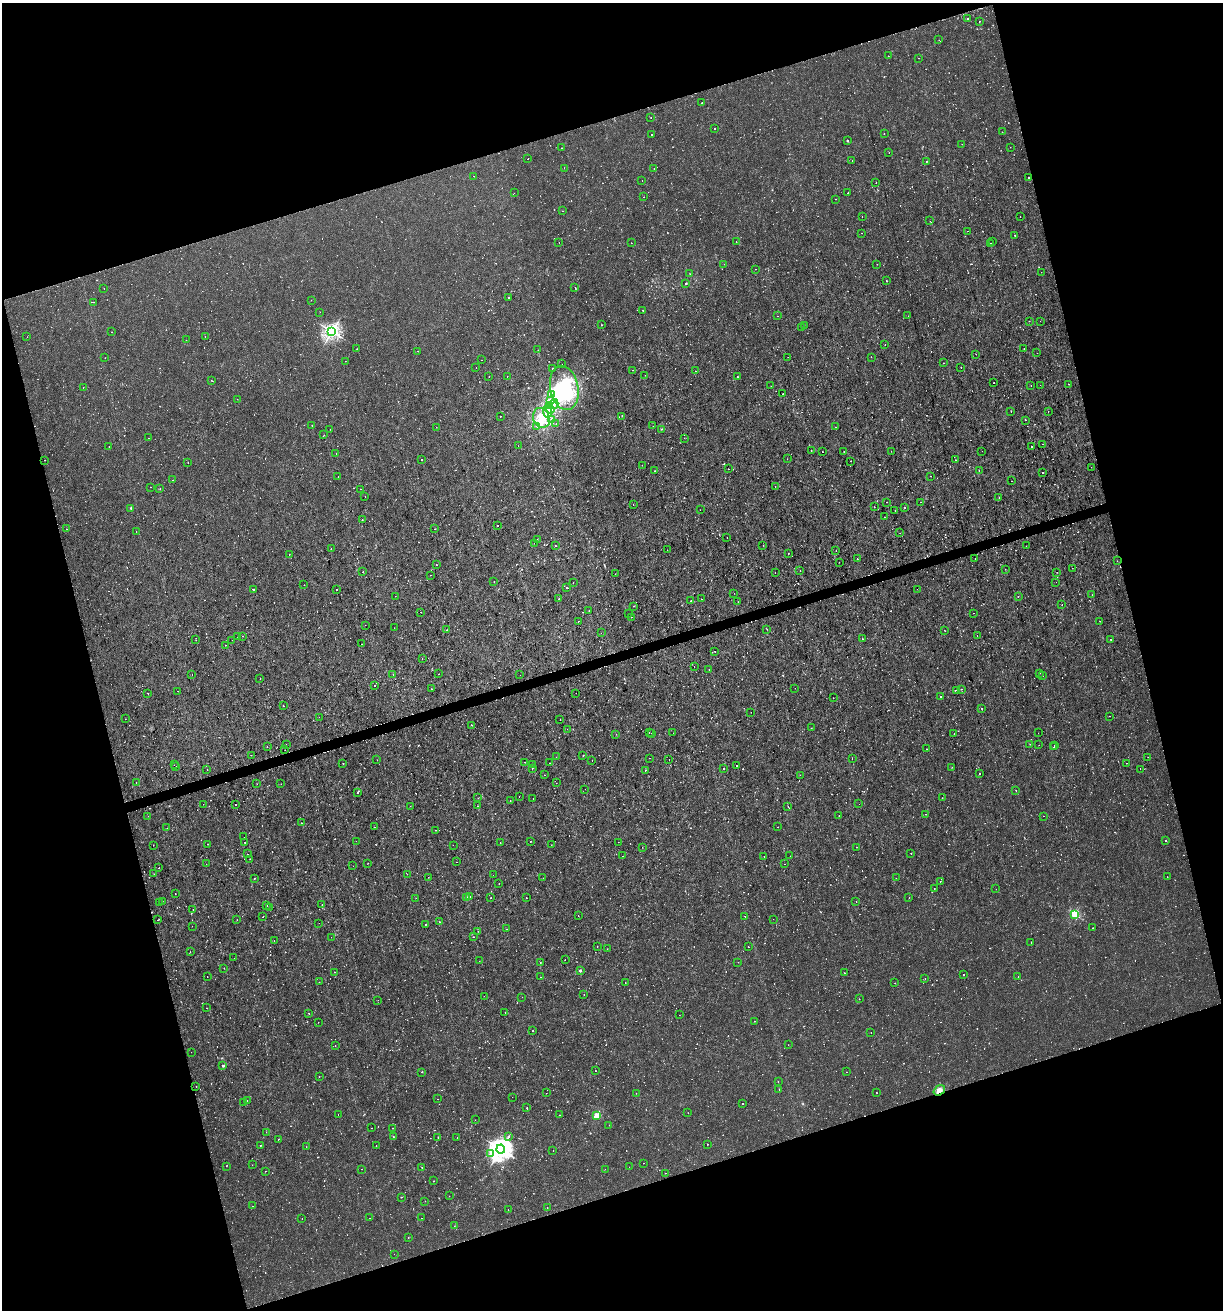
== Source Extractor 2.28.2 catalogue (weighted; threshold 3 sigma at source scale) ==
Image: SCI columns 53-4936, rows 2-5233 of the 5039 x 5234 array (HDU 1 of 3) = the unmasked area's bounding box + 8 px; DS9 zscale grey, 4 x 4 block average (1 PNG px = mean of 4 x 4 image px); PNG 1225 x 1312 px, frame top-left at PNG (2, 3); each listed source drawn as its Kron ellipse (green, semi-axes under 4 px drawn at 4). Shown black and unused: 35% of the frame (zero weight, under 2 of 3 exposures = <1% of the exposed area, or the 3 px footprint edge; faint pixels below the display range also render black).
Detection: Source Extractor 2.28.2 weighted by HDU 2 'WHT'. Background 6.39e-04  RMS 0.0011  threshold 0.00512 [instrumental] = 3 sigma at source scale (4.5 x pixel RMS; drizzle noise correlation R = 1.50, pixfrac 1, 0.0396/0.0396 arcsec/px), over >= 5 px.
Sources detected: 1445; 32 too faint to see at this stretch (4 x 4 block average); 3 inside a brighter object's white glare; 62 cosmic-ray / hot-pixel residue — neither listed nor drawn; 26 coinciding with a brighter row at this scale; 18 inside a brighter listed object's ellipse — not listed separately; of the other 1304, all 500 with FLUX_AUTO >= 0.218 (the completeness limit of this list) listed and drawn (804 fainter detections not listed), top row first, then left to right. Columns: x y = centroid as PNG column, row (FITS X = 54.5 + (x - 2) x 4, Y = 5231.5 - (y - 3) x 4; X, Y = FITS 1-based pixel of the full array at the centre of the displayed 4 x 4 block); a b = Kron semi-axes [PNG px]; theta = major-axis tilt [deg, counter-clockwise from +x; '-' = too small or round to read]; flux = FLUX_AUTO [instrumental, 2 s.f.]
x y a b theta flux
968 18 2 2 - 0.84
979 21 2 2 - 0.33
939 40 2 2 - 0.47
888 56 2 2 - 0.4
919 58 2 2 - 0.31
702 103 2 2 - 0.41
651 118 2 2 - 0.3
715 129 2 2 - 0.32
1002 132 2 2 - 0.28
884 133 2 2 - 0.6
652 134 2 2 - 0.52
847 141 2 2 - 1.1
962 144 2 2 - 0.3
1010 147 2 2 - 0.27
561 148 2 2 - 0.3
889 153 2 2 - 0.28
528 159 2 2 - 1.5
852 160 2 2 - 0.57
926 162 2 2 - 0.29
564 168 2 2 - 0.27
654 168 2 2 - 1.1
474 176 2 2 - 0.68
1029 177 2 2 - 1.4
642 181 2 2 - 0.26
876 183 2 2 - 0.36
514 193 2 2 - 0.42
848 193 2 2 - 0.48
644 197 2 2 - 0.44
836 199 2 2 - 0.46
562 211 2 2 - 0.61
862 217 2 2 - 0.49
1020 217 2 2 - 0.45
930 221 2 2 - 0.28
967 231 2 2 - 0.27
862 233 2 2 - 0.69
1015 235 2 2 - 0.65
559 242 2 2 - 0.26
736 242 2 2 - 0.28
992 242 2 2 - 0.38
631 243 2 2 - 0.25
991 244 2 2 - 0.96
724 264 2 2 - 0.23
877 264 2 2 - 0.25
755 269 2 2 - 0.41
1041 272 2 2 - 0.27
690 274 2 2 - 0.22
886 281 2 2 - 0.55
686 283 2 2 - 0.81
575 287 2 2 - 0.62
104 288 2 2 - 0.66
509 297 2 2 - 0.48
311 300 2 2 - 0.29
93 302 2 2 - 0.22
643 310 2 2 - 0.26
320 312 2 2 - 0.36
778 316 2 2 - 0.22
908 316 2 2 - 0.35
1029 321 2 2 - 0.23
1040 321 2 2 - 0.24
602 325 2 2 - 0.35
804 325 2 2 - 0.25
802 328 2 2 - 0.6
332 331 2 2 - 250
111 332 2 2 - 0.23
205 336 2 2 - 0.3
27 337 2 2 - 0.26
186 340 2 2 - 0.25
885 345 2 2 - 0.4
1024 348 2 2 - 1
357 349 2 2 - 0.22
538 350 2 2 - 0.26
417 351 2 2 - 0.42
1037 353 2 2 - 0.39
976 354 2 2 - 0.3
788 357 2 2 - 0.36
871 357 2 2 - 0.61
105 358 2 2 - 0.27
481 360 2 2 - 0.31
345 361 2 2 - 0.35
944 363 2 2 - 0.33
562 364 2 2 - 0.25
961 367 2 2 - 0.26
476 368 2 2 - 0.26
552 368 2 2 - 0.29
633 370 2 2 - 0.4
696 371 2 2 - 0.41
645 375 2 2 - 0.34
507 376 2 2 - 0.41
489 377 2 2 - 0.49
737 377 2 2 - 0.31
212 380 2 2 - 0.24
994 383 2 2 - 0.25
1068 384 2 2 - 0.43
1040 385 2 2 - 0.36
771 386 2 2 - 0.47
1031 386 2 2 - 0.29
83 387 2 2 - 0.37
564 388 22 14 -78 60
551 394 2 2 - 0.59
783 394 2 2 - 0.32
237 399 2 2 - 0.63
550 401 2 2 - 0.58
554 404 5 2 - 1.5
549 405 3 2 - 0.77
550 409 4 2 - 0.79
547 411 6 3 -82 2.3
1011 411 2 2 - 0.9
1048 411 2 2 - 0.26
500 416 2 2 - 0.98
622 416 2 2 - 0.82
541 418 10 8 -71 10
551 419 3 2 - 0.59
1026 420 2 2 - 0.44
556 424 2 2 - 0.44
312 425 2 2 - 0.47
537 426 2 2 - 0.41
653 426 2 2 - 0.79
436 427 2 2 - 0.44
835 427 2 2 - 0.27
330 429 2 2 - 0.7
661 429 2 2 - 0.26
324 435 2 2 - 0.37
148 438 2 2 - 0.41
684 438 2 2 - 0.23
1043 444 2 2 - 0.43
109 446 2 2 - 0.82
518 446 2 2 - 0.46
1031 446 2 2 - 0.43
811 450 2 2 - 1.5
844 451 2 2 - 0.43
891 451 2 2 - 0.22
982 451 2 2 - 0.22
822 452 2 2 - 0.24
336 453 2 2 - 0.48
421 459 2 2 - 0.5
787 459 2 2 - 0.28
44 460 2 2 - 0.53
955 460 2 2 - 0.31
851 461 2 2 - 0.31
188 462 2 2 - 0.62
642 465 2 2 - 0.25
1091 467 2 2 - 1
728 469 2 2 - 0.45
979 470 2 2 - 0.26
655 471 2 2 - 0.41
1042 473 2 2 - 1.7
338 476 2 2 - 0.43
931 476 2 2 - 0.61
173 480 2 2 - 0.52
1012 481 2 2 - 0.49
775 486 2 2 - 0.29
150 487 2 2 - 0.24
160 488 2 2 - 0.25
360 489 2 2 - 0.24
365 496 2 2 - 0.34
999 497 2 2 - 0.23
886 502 2 2 - 0.94
921 502 2 2 - 0.24
633 504 2 2 - 0.34
874 507 2 2 - 0.87
905 507 2 2 - 0.44
131 508 2 2 - 1.4
700 510 2 2 - 0.24
895 510 2 2 - 0.42
884 517 2 2 - 0.4
362 520 2 2 - 0.25
498 526 2 2 - 0.37
66 529 2 2 - 0.34
434 529 2 2 - 0.26
136 531 2 2 - 0.3
900 533 2 2 - 0.29
727 537 2 2 - 0.38
537 539 2 2 - 0.4
534 543 2 2 - 0.26
555 545 2 2 - 0.29
763 545 2 2 - 0.23
1026 546 2 2 - 0.23
331 549 2 2 - 0.36
667 550 2 2 - 0.41
836 550 2 2 - 0.22
788 553 2 2 - 0.22
289 554 2 2 - 0.32
975 558 2 2 - 0.22
857 559 2 2 - 0.29
1117 561 2 2 - 0.44
839 562 2 2 - 0.44
436 565 2 2 - 0.25
1072 568 2 2 - 1.1
1005 569 2 2 - 0.26
800 570 2 2 - 0.22
363 572 2 2 - 0.43
775 572 2 2 - 0.48
1057 572 2 2 - 0.32
615 574 2 2 - 0.36
430 575 2 2 - 0.39
494 582 2 2 - 0.23
573 582 2 2 - 0.52
1056 582 2 2 - 0.39
304 585 2 2 - 0.25
566 588 2 2 - 0.43
253 589 2 2 - 2.3
917 589 2 2 - 0.48
337 590 2 2 - 1
734 593 2 2 - 0.26
1092 595 2 2 - 0.33
395 596 2 2 - 0.38
1018 596 2 2 - 0.5
559 599 2 2 - 0.96
701 599 2 2 - 0.26
691 601 2 2 - 0.41
738 602 2 2 - 0.32
1062 605 2 2 - 0.45
634 606 2 2 - 0.27
589 610 2 2 - 0.26
421 612 2 2 - 0.49
974 613 2 2 - 0.31
629 614 2 2 - 0.26
631 617 2 2 - 0.39
579 621 2 2 - 0.43
1100 621 2 2 - 1.2
365 625 2 2 - 0.31
394 628 2 2 - 0.31
767 629 2 2 - 0.39
446 630 2 2 - 0.56
944 630 2 2 - 0.26
601 633 2 2 - 0.45
977 635 2 2 - 0.38
242 636 2 2 - 0.35
238 637 2 2 - 0.48
862 639 2 2 - 0.47
196 640 2 2 - 0.31
232 640 2 2 - 0.32
1111 640 2 2 - 0.32
361 644 2 2 - 0.66
225 645 2 2 - 0.3
714 651 2 2 - 0.91
422 659 2 2 - 0.65
694 667 2 2 - 0.54
709 669 2 2 - 1.1
1040 673 2 2 - 0.27
439 674 2 2 - 0.25
192 675 2 2 - 0.52
393 675 2 2 - 0.55
520 675 2 2 - 0.37
1043 675 2 2 - 0.5
260 679 2 2 - 0.23
374 686 2 2 - 2.2
795 688 2 2 - 0.28
431 689 2 2 - 0.46
961 689 2 2 - 0.34
956 690 2 2 - 0.23
177 691 2 2 - 0.42
148 693 2 2 - 0.26
576 693 2 2 - 0.34
941 697 2 2 - 1.5
833 698 2 2 - 0.47
283 706 2 2 - 0.7
982 709 2 2 - 0.31
751 712 2 2 - 0.23
1110 716 2 2 - 0.38
319 717 2 2 - 0.39
125 719 2 2 - 0.24
560 720 2 2 - 0.95
472 725 2 2 - 0.37
811 728 2 2 - 0.23
567 729 2 2 - 0.27
649 733 2 2 - 0.67
651 733 2 2 - 0.28
673 733 2 2 - 0.26
1038 733 2 2 - 0.27
616 734 2 2 - 0.24
954 734 2 2 - 0.31
286 744 2 2 - 0.23
1030 744 2 2 - 0.5
1039 745 2 2 - 0.26
1054 745 2 2 - 1.3
267 746 2 2 - 0.7
1053 747 2 2 - 0.55
927 749 2 2 - 0.22
285 750 2 2 - 0.89
251 755 2 2 - 0.27
583 755 2 2 - 0.27
556 757 2 2 - 0.38
1148 757 2 2 - 0.24
650 758 2 2 - 0.26
669 759 2 2 - 0.69
852 759 2 2 - 0.23
377 760 2 2 - 0.24
592 760 2 2 - 0.47
525 762 2 2 - 0.54
343 763 2 2 - 0.23
550 763 2 2 - 0.27
1126 763 2 2 - 0.25
533 764 2 2 - 0.35
174 765 2 2 - 0.35
736 766 2 2 - 0.94
176 767 2 2 - 0.31
952 767 2 2 - 0.41
532 768 2 2 - 0.56
723 768 2 2 - 0.38
207 769 2 2 - 0.51
1140 769 2 2 - 0.45
645 770 2 2 - 0.59
980 773 2 2 - 0.33
544 775 2 2 - 0.38
800 775 2 2 - 0.29
136 783 2 2 - 1.1
556 783 2 2 - 0.51
257 784 2 2 - 0.39
281 784 2 2 - 0.35
585 789 2 2 - 0.61
1016 790 2 2 - 0.67
358 792 2 2 - 0.47
519 796 2 2 - 0.69
478 798 2 2 - 0.29
942 798 2 2 - 0.26
533 799 2 2 - 0.63
510 801 2 2 - 0.23
203 804 2 2 - 0.31
236 804 2 2 - 1
859 804 2 2 - 0.39
410 806 2 2 - 0.25
477 806 2 2 - 1.4
788 807 2 2 - 0.46
926 814 2 2 - 0.7
148 816 2 2 - 0.27
839 816 2 2 - 0.66
1043 816 2 2 - 0.25
301 823 2 2 - 0.28
375 827 2 2 - 0.24
778 827 2 2 - 0.32
167 828 2 2 - 0.28
435 830 2 2 - 0.25
244 837 2 2 - 0.49
356 841 2 2 - 0.23
530 841 2 2 - 0.45
1165 841 2 2 - 0.48
245 842 2 2 - 0.73
618 842 2 2 - 0.23
500 843 2 2 - 0.32
207 844 2 2 - 0.24
153 845 2 2 - 0.24
453 845 2 2 - 0.62
551 845 2 2 - 0.33
642 847 2 2 - 0.54
856 847 2 2 - 0.26
911 853 2 2 - 0.41
247 854 2 2 - 0.48
622 856 2 2 - 0.25
764 856 2 2 - 0.38
790 856 2 2 - 0.23
250 859 2 2 - 0.66
457 862 2 2 - 0.59
368 863 2 2 - 0.25
206 864 2 2 - 0.33
784 864 2 2 - 0.46
353 866 2 2 - 0.43
159 868 2 2 - 0.66
154 874 2 2 - 0.27
407 874 2 2 - 0.43
493 875 2 2 - 0.29
428 877 2 2 - 0.47
1167 877 2 2 - 0.3
543 878 2 2 - 0.24
896 878 2 2 - 0.27
254 879 2 2 - 0.33
940 881 2 2 - 0.3
499 884 2 2 - 0.83
934 888 2 2 - 0.33
996 889 2 2 - 0.24
175 893 2 2 - 0.26
467 897 3 2 - 0.31
469 897 2 2 - 0.25
416 898 2 2 - 0.26
491 898 2 2 - 0.39
526 898 2 2 - 0.89
909 898 2 2 - 0.35
159 902 2 2 - 0.25
162 902 2 2 - 0.26
856 902 2 2 - 0.23
322 905 2 2 - 0.33
267 906 2 2 - 0.64
269 907 2 2 - 0.44
193 909 2 2 - 0.26
1075 914 2 2 - 68
578 916 2 2 - 0.23
745 916 2 2 - 0.22
263 917 2 2 - 0.88
773 919 2 2 - 0.42
158 920 2 2 - 0.71
237 920 2 2 - 0.35
439 922 2 2 - 0.28
319 923 2 2 - 0.49
425 924 2 2 - 0.23
192 926 2 2 - 0.22
1093 928 2 2 - 0.62
506 929 2 2 - 0.22
478 931 2 2 - 0.31
331 937 2 2 - 0.34
473 937 2 2 - 0.41
274 940 2 2 - 0.27
1031 942 2 2 - 0.33
597 946 2 2 - 0.59
748 947 2 2 - 0.79
607 949 2 2 - 0.22
190 952 2 2 - 0.26
234 958 2 2 - 0.37
565 960 2 2 - 0.23
479 961 2 2 - 0.33
738 962 2 2 - 0.61
540 963 2 2 - 0.32
224 968 2 2 - 0.76
580 971 2 2 - 3.1
334 972 2 2 - 0.58
844 973 2 2 - 0.8
963 975 2 2 - 0.39
207 977 2 2 - 0.23
540 977 2 2 - 0.22
1018 977 2 2 - 0.46
925 978 2 2 - 0.34
319 982 2 2 - 0.28
625 983 2 2 - 0.34
895 983 2 2 - 0.22
584 995 2 2 - 0.52
484 996 2 2 - 0.34
522 997 2 2 - 0.35
859 999 2 2 - 0.3
378 1000 2 2 - 0.49
207 1008 2 2 - 0.53
505 1012 2 2 - 0.85
309 1013 2 2 - 0.42
679 1015 2 2 - 0.23
755 1021 2 2 - 0.41
318 1022 2 2 - 0.53
533 1031 2 2 - 0.34
871 1033 2 2 - 0.63
788 1045 2 2 - 0.27
335 1046 2 2 - 0.36
191 1052 2 2 - 0.31
223 1066 2 2 - 2.5
595 1071 2 2 - 0.22
422 1072 2 2 - 0.22
847 1072 2 2 - 0.62
319 1077 2 2 - 0.26
778 1081 2 2 - 0.26
196 1086 2 2 - 0.5
779 1089 2 2 - 0.68
939 1090 6 4 38 4.3
546 1093 2 2 - 0.33
636 1093 2 2 - 0.26
876 1093 2 2 - 0.22
512 1097 2 2 - 0.49
438 1099 2 2 - 0.41
247 1101 2 2 - 0.29
244 1102 2 2 - 0.25
742 1103 2 2 - 0.49
527 1108 2 2 - 0.39
688 1113 2 2 - 0.26
338 1114 2 2 - 0.33
559 1115 2 2 - 0.32
597 1116 2 2 - 36
475 1120 2 2 - 0.48
609 1125 2 2 - 0.56
372 1128 2 2 - 0.37
392 1128 2 2 - 0.27
266 1132 2 2 - 0.31
393 1136 2 2 - 0.3
508 1137 2 2 - 0.49
438 1138 2 2 - 0.58
457 1138 2 2 - 0.41
278 1139 2 2 - 0.52
707 1144 2 2 - 0.36
260 1145 2 2 - 0.26
376 1146 2 2 - 1
306 1147 2 2 - 0.33
501 1149 4 4 - 660
553 1150 2 2 - 0.36
490 1153 3 2 - 1.1
644 1163 2 2 - 0.24
252 1165 2 2 - 0.4
226 1166 2 2 - 0.25
422 1167 2 2 - 1.2
629 1167 2 2 - 0.23
362 1169 2 2 - 0.26
605 1169 2 2 - 0.3
265 1171 2 2 - 0.25
665 1173 2 2 - 0.35
434 1181 2 2 - 0.45
449 1196 2 2 - 0.24
401 1197 2 2 - 0.66
425 1201 2 2 - 0.31
252 1206 2 2 - 0.27
547 1208 2 2 - 0.23
508 1209 2 2 - 0.59
302 1218 2 2 - 0.26
369 1218 2 2 - 1.3
421 1218 2 2 - 0.28
454 1226 2 2 - 0.29
408 1238 2 2 - 0.29
394 1254 2 2 - 0.28
Overlapping masked pixels (flux is a lower limit): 1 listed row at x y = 939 1090
Diffuse or blended objects may show on this block-average render without a row.